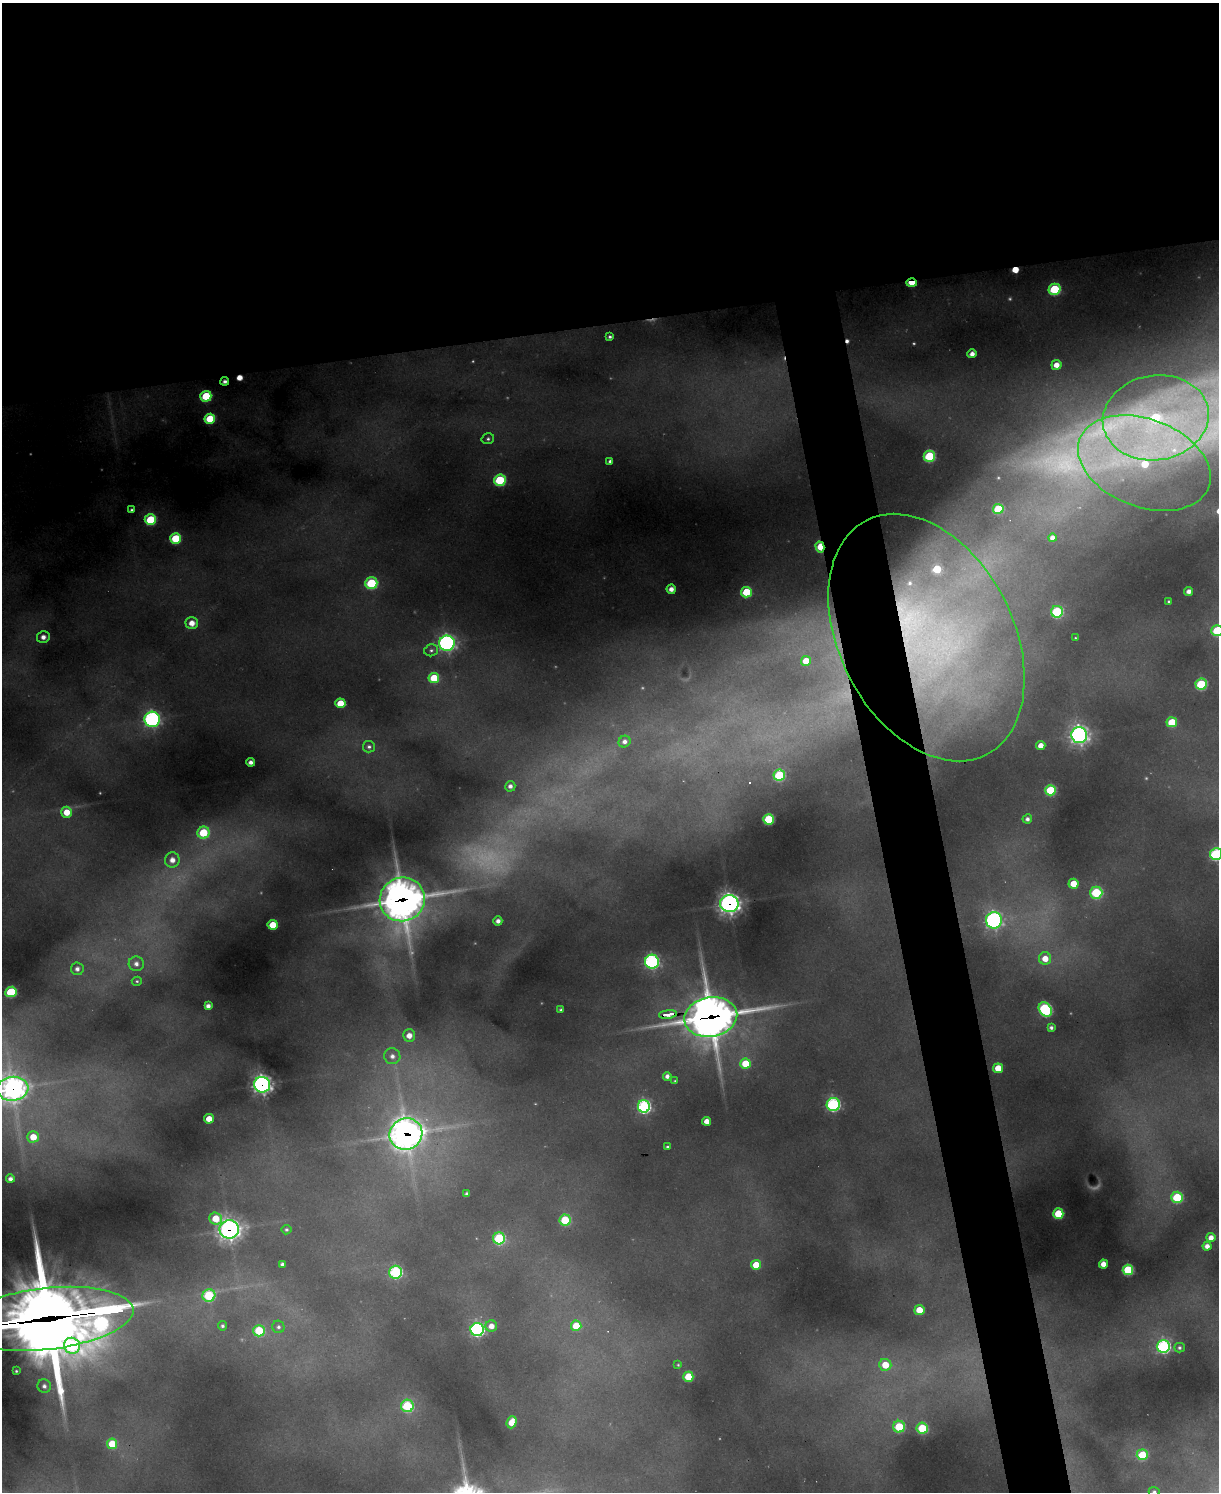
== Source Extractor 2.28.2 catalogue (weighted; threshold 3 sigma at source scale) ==
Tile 2 of 4 x 3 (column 2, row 1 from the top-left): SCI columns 1218-2434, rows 3227-4716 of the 4869 x 4851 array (HDU 1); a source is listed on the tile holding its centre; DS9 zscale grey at full resolution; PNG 1221 x 1494 px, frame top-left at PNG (2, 3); each listed source drawn as its Kron ellipse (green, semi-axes under 4 px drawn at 4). Shown black and unused: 26% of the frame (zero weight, under 2 of 3 exposures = <1% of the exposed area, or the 3 px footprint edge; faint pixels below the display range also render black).
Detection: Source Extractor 2.28.2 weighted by HDU 2 'WHT'; one run over the whole footprint, this tile lists its part. Background 0.716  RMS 0.024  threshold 0.108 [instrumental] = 3 sigma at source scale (4.5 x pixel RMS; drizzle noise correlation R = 1.50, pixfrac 1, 0.05/0.05 arcsec/px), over >= 5 px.
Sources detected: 146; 11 too faint to see at this stretch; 4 cosmic-ray / hot-pixel residue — neither listed nor drawn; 4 inside a brighter listed object's ellipse — not listed separately; the other 127 listed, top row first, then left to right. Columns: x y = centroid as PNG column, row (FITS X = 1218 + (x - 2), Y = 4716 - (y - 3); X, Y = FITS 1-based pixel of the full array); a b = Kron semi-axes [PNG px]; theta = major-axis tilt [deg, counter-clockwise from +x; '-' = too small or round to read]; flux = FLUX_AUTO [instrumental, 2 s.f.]
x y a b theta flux
912 283 5 3 - 74
1054 289 6 5 - 270
610 337 4 3 - 6.7
972 354 4 4 - 21
1056 365 5 5 - 34
225 381 4 4 - 11
206 396 5 5 - 150
1156 418 53 42 9 570
210 419 5 5 - 130
488 439 6 5 - 7
929 456 5 5 - 270
610 461 4 4 - 8.5
1144 463 69 44 -21 430
500 480 6 5 - 260
998 509 5 5 - 160
132 510 3 3 - 6.7
150 520 6 5 - 190
176 538 5 5 - 160
1052 538 4 4 - 20
820 547 5 4 - 110
371 583 6 6 - 270
671 589 4 4 - 23
1189 591 4 4 - 17
746 592 5 5 - 150
1169 601 3 3 - 3.8
1057 612 6 6 - 310
192 623 6 6 - 34
1217 631 6 5 - 200
43 637 6 6 - 21
926 638 132 87 -63 1800
1075 638 3 3 - 2.9
447 643 7 7 - 1000
431 650 7 6 - 7.6
806 661 5 5 - 50
434 678 5 5 - 110
1201 684 6 5 - 260
340 703 5 5 - 75
152 719 7 7 - 840
1172 722 5 5 - 120
1079 735 8 8 - 1300
625 742 6 5 - 13
1041 745 4 4 - 31
369 747 6 5 - 9.1
251 762 4 4 - 15
779 775 6 5 - 220
510 786 5 5 - 16
1050 790 5 5 - 180
67 812 5 5 - 56
769 819 5 5 - 190
1027 819 4 4 - 12
203 833 6 6 - 170
1216 854 6 6 - 470
172 860 7 7 - 28
1073 884 5 5 - 68
1096 893 6 6 - 310
402 899 23 22 - 5000
729 904 9 8 - 1900
994 920 8 8 - 830
498 921 4 4 - 16
273 925 5 5 - 89
1045 958 6 6 - 48
652 962 7 7 - 710
136 964 7 7 - 18
77 969 6 6 - 16
137 981 5 4 - 4.5
11 992 6 5 - 190
208 1006 4 4 - 17
561 1010 3 3 - 4.6
1045 1010 8 6 -54 480
668 1014 9 3 7 100
711 1017 26 19 10 7800
1051 1027 4 4 - 9
409 1035 6 6 - 29
392 1056 8 8 - 17
745 1063 5 5 - 100
998 1068 5 5 - 69
667 1076 4 4 - 13
675 1081 4 3 - 3.8
262 1085 8 8 - 1400
13 1089 15 12 6 2500
833 1104 6 6 - 580
644 1106 6 6 - 670
209 1119 5 5 - 46
707 1121 4 4 - 31
406 1134 16 15 - 3200
33 1137 6 5 - 58
667 1147 3 3 - 4.4
10 1179 4 4 - 14
467 1194 4 4 - 9.8
1177 1197 6 5 - 230
1058 1214 5 5 - 150
216 1219 6 6 - 73
565 1220 5 5 - 180
229 1229 10 9 - 1700
286 1230 5 5 - 6.4
499 1238 6 6 - 310
1211 1238 4 4 - 27
1207 1246 4 4 - 21
282 1264 4 4 - 9.2
1103 1264 4 4 - 31
756 1265 5 5 - 71
1128 1270 5 5 - 240
396 1272 6 6 - 450
209 1296 6 6 - 260
919 1310 5 5 - 68
46 1319 88 31 6 33000
222 1326 4 4 - 8.8
491 1326 6 5 - 28
576 1326 5 5 - 86
278 1327 6 6 - 8.8
477 1330 6 6 - 660
259 1331 6 6 - 170
72 1346 8 8 - 320
1164 1346 6 6 - 670
1179 1348 5 5 - 7.6
678 1365 4 3 - 3.3
885 1365 6 6 - 77
16 1371 3 3 - 4.3
688 1377 5 5 - 110
44 1386 7 6 - 13
407 1406 6 6 - 310
512 1422 6 5 - 52
899 1427 6 6 - 190
922 1428 5 5 - 210
112 1444 5 5 - 93
1142 1455 5 5 - 160
1154 1492 5 4 - 6.5
Overlapping masked pixels (flux is a lower limit): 12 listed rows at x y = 912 283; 820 547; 926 638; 402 899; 729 904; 668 1014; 711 1017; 262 1085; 13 1089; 406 1134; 229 1229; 46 1319
Isophote crosses this tile's border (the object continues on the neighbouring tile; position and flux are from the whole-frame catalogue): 5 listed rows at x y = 1217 631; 1216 854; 13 1089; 46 1319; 1154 1492